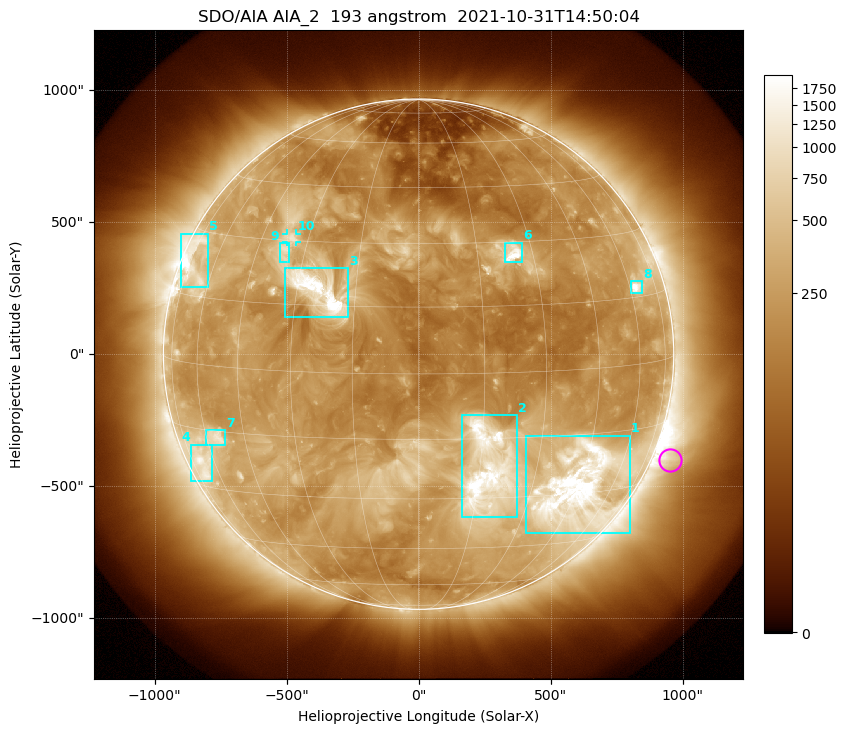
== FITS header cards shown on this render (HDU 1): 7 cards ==
TELESCOP= 'SDO/AIA '           / For AIA: SDO/AIA
INSTRUME= 'AIA_2   '           / For AIA: AIA_ATA1, AIA_ATA2, AIA_ATA3 or AIA_AT
WAVELNTH=                  193 / [angstrom] Wavelength
WAVEUNIT= 'angstrom'           / Wavelength unit: angstrom
DATE-OBS= '2021-10-31T14:50:04.843' / [ISO] Date when observation started; ISO 8
CTYPE1  = 'HPLN-TAN'           / CTYPE1: HPLN
CTYPE2  = 'HPLT-TAN'           / CTYPE2: HPLT

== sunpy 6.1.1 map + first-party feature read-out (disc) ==
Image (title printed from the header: SDO/AIA AIA_2  193 angstrom  2021-10-31T14:50:04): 1024 x 1024 px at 2.4 arcsec/px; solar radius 967 arcsec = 403 px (full disc in frame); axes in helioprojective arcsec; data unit not stated in the header (colour bar unlabelled)
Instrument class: DISC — disc imager (sunpy class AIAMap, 193 A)
Bright regions (active regions / flare kernels): reference = the median radial profile (limb darkening/brightening removed); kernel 9 px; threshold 5 sigma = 515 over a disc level ~222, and >= 1.15x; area >= 12 px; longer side >= 10 px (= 24 arcsec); searched inside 0.97 R_sun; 10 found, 10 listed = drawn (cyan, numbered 1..; 1 of them under ~33 arcsec drawn as corner ticks so the feature stays visible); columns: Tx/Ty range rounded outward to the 5 arcsec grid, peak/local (2 s.f.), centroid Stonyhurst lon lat
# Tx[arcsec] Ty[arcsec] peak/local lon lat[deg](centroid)
1 405..800 -680..-310 14 +45 -28
2 165..375 -620..-230 13 +17 -23
3 -510..-265 140..330 15 -24 +18
4 -865..-780 -485..-340 5.7 -67 -23
5 -900..-795 255..455 8.2 -70 +22
6 325..395 345..425 9 +25 +27
7 -805..-735 -345..-285 5.3 -56 -17
8 805..850 230..275 9.9 +63 +17
9 -525..-490 350..420 4.4 -36 +27
10 -500..-460 425..455 4.4 -35 +31
Off-limb structures (1.02-1.3 R_sun): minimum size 162 px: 5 found; the strongest spans PA ~215..270 deg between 1.02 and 1.3 R_sun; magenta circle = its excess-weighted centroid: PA ~245 deg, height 1.07 R_sun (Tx ~950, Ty ~-400 arcsec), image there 2.2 x the reference